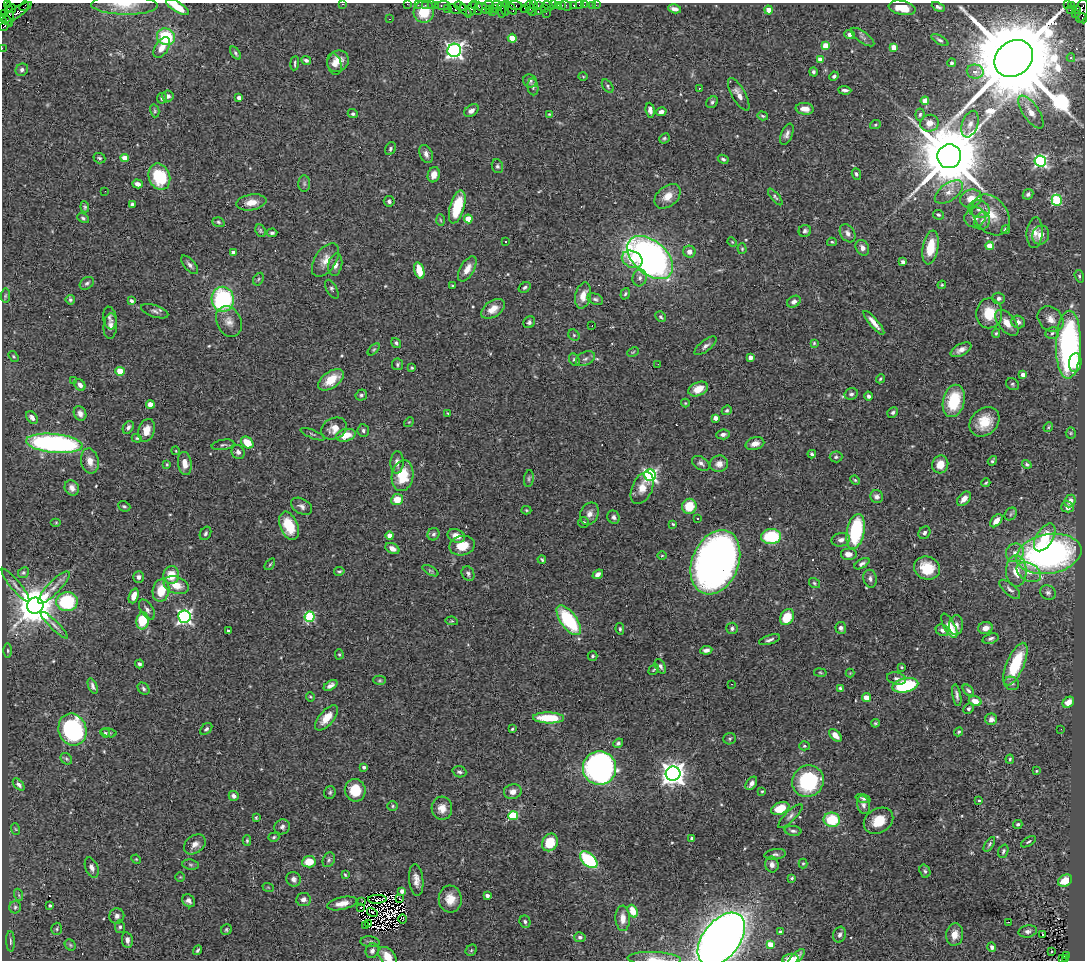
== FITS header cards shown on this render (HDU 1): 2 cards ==
NAXIS1  =                 1083
NAXIS2  =                  958

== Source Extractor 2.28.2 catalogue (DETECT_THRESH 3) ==
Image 1083 x 958 px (HDU 1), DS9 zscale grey, 1 PNG px = 1 image px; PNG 1087 x 962 px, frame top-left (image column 1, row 958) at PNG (2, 3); each listed source drawn as its Kron ellipse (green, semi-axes under 4 px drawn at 4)
Background 0.779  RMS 0.041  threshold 0.124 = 3 sigma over >= 5 px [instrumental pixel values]
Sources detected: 544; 5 with non-positive FLUX_AUTO (blend fragments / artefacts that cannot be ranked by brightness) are neither listed nor drawn; of the other 539, the 500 brightest by FLUX_AUTO listed and drawn (39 fainter detections omitted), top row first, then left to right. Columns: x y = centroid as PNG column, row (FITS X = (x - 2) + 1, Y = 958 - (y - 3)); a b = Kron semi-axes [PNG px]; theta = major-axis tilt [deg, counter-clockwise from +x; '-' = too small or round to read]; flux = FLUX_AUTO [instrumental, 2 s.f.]
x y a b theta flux
8 4 3 2 - 14
343 4 3 2 - 130
407 4 2 2 - 10
124 5 33 9 -1 44
418 5 2 2 - 27
425 5 2 2 - 18
431 5 2 2 - 31
435 5 3 2 - 32
443 5 8 3 2 90
488 5 6 2 6 51
497 5 5 2 - 140
507 5 3 2 - 46
515 5 7 3 -10 73
533 5 3 2 - 33
538 5 3 2 - 45
554 5 3 2 - 30
558 5 3 2 - 69
562 5 3 2 - 27
573 5 3 3 - 36
579 5 2 2 - 6.1
584 5 2 2 - 13
592 5 3 2 - 3.9
596 5 3 2 - 4.8
1067 5 3 2 - 220
24 6 5 2 - 30
460 6 6 4 -21 73
474 6 4 2 - 31
548 6 6 4 -36 90
566 6 6 4 -22 24
1071 6 3 3 - 9.5
177 7 13 5 -32 37
530 7 6 4 -82 150
938 7 7 4 -27 6.4
478 8 7 3 89 160
524 8 2 2 - 39
544 8 4 2 - 26
902 8 13 7 -12 54
11 9 4 3 - 79
447 9 3 2 - 12
454 9 7 3 -26 100
471 9 9 3 64 28
484 9 8 4 -31 180
489 9 3 2 - 19
495 9 2 2 - 39
505 9 7 2 -85 61
512 9 7 3 -54 70
674 9 6 4 -15 12
1077 9 4 3 - 260
466 10 7 3 -46 120
501 10 7 4 -80 350
769 10 4 4 - 37
1070 10 2 2 - 10
1081 11 12 6 77 380
17 12 17 5 33 340
424 12 11 10 - 74
493 12 2 2 - 23
532 12 3 2 - 40
538 12 3 2 - 100
4 13 3 2 - 23
546 13 2 2 - 4.8
1075 13 4 2 - 38
9 14 12 4 -86 220
1083 18 5 3 - 81
389 19 3 2 - 3.9
6 20 7 3 -39 110
4 26 5 3 - 90
849 34 5 4 - 8.7
166 37 9 8 - 140
862 37 14 5 -36 10
512 38 4 4 - 77
940 40 9 4 -31 6.5
825 45 4 4 - 62
162 47 11 6 58 26
894 47 4 4 - 49
2 48 2 2 - 14
454 50 7 6 - 1000
235 53 7 4 -54 5.1
1014 58 21 17 38 78000
1071 58 4 4 - 4.3
306 60 5 4 - 7.1
820 60 4 4 - 33
338 61 11 10 - 30
295 63 7 3 84 4.5
951 63 4 4 - 5.6
334 64 11 7 -74 17
22 70 6 5 - 8.1
813 72 4 4 - 5.9
975 72 8 7 - 15
583 76 4 3 - 2.5
834 76 5 3 - 5.4
530 81 7 6 - 7
608 86 7 4 -54 5
533 87 8 5 -83 6.9
699 88 3 2 - 13
845 90 6 4 -4 7.4
739 94 18 6 -60 23
168 96 6 5 - 12
162 98 5 5 - 5.3
239 98 4 4 - 9.8
925 101 4 4 - 42
712 102 6 5 - 6
805 109 9 6 -8 27
650 110 7 4 -83 13
155 111 6 4 -75 4.1
471 111 8 5 36 15
661 112 5 4 - 13
1031 112 19 8 -55 24
353 114 5 4 - 5.3
549 114 4 3 - 2.7
920 114 6 4 83 5
763 116 5 4 - 4.4
929 123 9 8 - 26
970 124 14 8 71 19
875 125 5 4 - 3.6
787 134 11 5 68 11
664 138 5 4 - 4.3
390 149 7 5 61 6
426 154 9 6 -67 12
949 156 12 12 - 31000
99 158 6 5 - 5.4
125 158 4 4 - 49
723 159 5 4 - 5.7
1040 161 6 5 - 460
497 166 7 5 -69 5.5
856 174 6 4 -70 6.1
434 175 8 6 70 22
159 177 13 10 -68 150
138 184 5 4 - 14
304 184 8 6 -89 6.6
105 191 2 2 - 21
949 192 16 8 36 24
1028 194 6 4 43 7.1
668 196 15 10 40 35
775 197 10 4 -50 5.3
971 198 11 8 23 32
1057 200 5 5 - 190
389 201 5 5 - 6.6
251 202 15 8 9 33
132 204 4 3 - 7
85 207 6 4 -82 4.5
457 207 17 7 74 120
979 209 11 8 -18 17
938 215 5 4 - 5.1
991 215 22 16 -53 63
975 217 11 9 25 21
83 218 6 4 -28 5.3
468 219 4 4 - 66
440 220 6 3 -86 3.2
982 221 9 7 70 14
218 222 6 4 -19 4.9
1006 230 4 4 - 7.1
260 231 6 5 - 4.4
805 231 6 6 - 8.1
272 233 5 4 - 5.8
848 233 10 7 -57 13
1035 233 15 8 85 24
1041 235 9 8 - 35
505 242 3 3 - 7.4
732 242 5 4 - 2.7
832 242 5 4 - 4.2
990 246 4 4 - 46
930 247 17 7 80 77
862 248 8 6 -61 13
742 249 5 4 - 3.3
233 252 4 3 - 18
689 252 6 6 - 17
650 258 26 16 -42 1300
632 259 11 8 -24 40
325 260 19 10 56 30
903 262 4 4 - 9.3
190 265 11 5 -48 11
335 265 11 7 78 15
467 269 14 7 59 24
419 270 8 5 -73 54
1079 276 6 4 -73 4.5
640 278 8 7 - 12
258 279 7 4 61 4.5
87 283 8 5 34 6.8
942 285 4 3 - 2.6
452 286 3 2 - 2.9
525 287 6 4 34 6.7
332 289 10 5 -62 7.2
625 294 6 4 72 5
5 296 7 4 83 4.1
583 296 13 8 77 29
999 298 6 6 - 8.4
223 299 12 11 - 320
595 299 8 5 -22 6.6
70 300 5 4 - 4.8
131 301 4 3 - 6.8
794 302 7 5 31 10
493 309 13 8 34 27
155 311 14 6 -19 11
989 313 15 13 89 76
661 317 5 5 - 5.5
110 318 11 6 -81 10
1051 319 14 11 -43 27
229 322 16 12 -65 25
529 322 6 5 - 5.9
1018 322 7 6 - 13
874 323 15 4 -50 22
1007 323 15 8 -52 37
110 326 13 6 84 14
592 326 3 2 - 4.6
996 333 4 4 - 4
1052 333 7 5 11 7.1
574 335 6 5 - 4
396 343 5 4 - 5.7
814 343 4 4 - 3.3
1068 345 34 12 89 690
705 346 13 5 38 11
374 349 7 4 45 3.7
961 350 11 6 28 17
633 352 6 4 25 3.2
14 356 6 4 -55 3.8
750 357 4 4 - 18
585 359 10 6 28 9.7
574 360 6 5 - 6.6
1075 363 9 6 85 42
397 364 6 5 - 5.7
658 364 3 2 - 3.1
412 368 3 3 - 3.4
120 371 4 4 - 71
1023 375 4 4 - 27
880 379 5 3 - 3.8
331 380 14 8 36 56
74 381 4 3 - 5.1
1012 384 7 5 -35 5.1
80 385 6 5 - 13
698 389 10 6 24 35
851 394 7 5 21 7.4
361 395 6 5 - 6
868 396 4 4 - 7.6
954 401 16 10 76 130
685 403 4 4 - 2.6
150 404 4 4 - 44
727 410 5 4 - 5.2
893 412 5 5 - 5.6
80 413 7 6 - 15
448 413 4 3 - 2.8
32 417 7 5 -49 13
715 418 4 4 - 25
409 422 5 4 - 3.1
984 422 16 13 42 64
128 427 7 5 60 8.1
1048 427 5 4 - 3.5
334 428 13 10 28 28
146 430 11 8 72 34
363 430 6 6 - 7.3
1071 433 5 5 - 3.6
313 434 13 3 -22 4.5
723 434 7 5 4 9.7
346 435 10 6 13 45
137 438 5 4 - 3.5
247 442 7 5 -42 53
54 443 28 9 -5 630
755 444 9 6 15 21
223 445 11 5 9 6.5
176 451 4 3 - 2.6
238 452 7 6 - 11
812 454 4 3 - 4.8
836 457 6 5 - 5.7
90 461 13 9 -79 28
992 461 5 3 - 4.6
397 462 11 6 88 15
185 463 12 7 -82 23
701 463 10 6 -32 11
167 464 4 3 - 2.8
719 464 9 8 - 22
940 464 9 8 - 31
1027 464 5 3 - 5.6
650 475 6 5 - 650
403 476 15 10 80 88
529 479 9 5 82 5.9
855 480 5 4 - 3.7
986 483 4 3 - 3.3
72 488 8 7 - 18
642 488 17 10 66 33
877 497 7 6 - 11
964 499 8 5 45 22
397 500 6 5 - 45
1070 501 6 5 - 20
124 506 6 5 - 5.1
302 506 11 7 -30 12
689 506 7 7 - 67
1067 507 6 5 - 12
526 510 5 4 - 3.3
589 514 12 9 66 18
1011 514 7 5 48 5.1
614 517 7 6 - 8.1
697 518 3 2 - 5.3
996 521 7 4 49 21
56 522 5 3 - 2.6
584 522 5 5 - 5.2
673 524 4 3 - 3.7
289 526 15 9 -67 79
855 531 18 9 79 230
206 533 7 5 59 6.5
924 533 6 5 - 7.9
433 534 6 6 - 6.3
390 536 4 4 - 33
456 536 9 6 -21 25
771 537 10 7 2 150
1045 537 15 8 59 65
841 540 9 6 12 12
462 546 13 9 11 47
392 549 7 5 -28 17
1015 553 9 9 - 18
848 554 8 6 0 19
1049 554 33 20 10 910
662 555 5 3 - 2.9
542 560 4 3 - 4
715 562 33 23 68 1800
270 564 7 3 54 3.5
862 564 8 4 30 8
927 568 13 11 -22 74
339 571 5 4 - 4.3
430 571 9 4 -30 4.8
1016 571 16 10 -89 45
1029 572 13 8 -28 22
23 573 6 5 - 4.9
468 574 7 6 - 7.7
598 574 6 4 37 13
171 575 9 8 - 50
139 577 6 5 - 10
870 579 9 6 -77 10
814 583 6 4 -35 4.2
15 585 21 5 -50 12
176 585 13 8 -19 36
54 587 21 6 45 25
1010 589 13 5 -41 11
161 591 11 8 79 61
1048 593 8 6 -31 9
134 596 8 4 69 27
67 602 10 9 - 210
35 606 8 8 - 9100
147 609 11 6 -56 11
184 617 6 6 - 740
309 617 5 5 - 250
787 617 8 6 58 71
569 620 17 8 -53 210
143 621 8 6 82 93
452 621 6 4 -10 3.9
54 625 18 4 -45 12
956 625 10 7 88 16
949 626 13 5 -61 54
732 628 6 5 - 6.6
841 628 6 5 - 8.7
985 628 7 6 - 20
620 629 6 4 -81 4.4
228 630 3 3 - 4.3
942 630 7 5 -26 12
991 639 8 5 18 7.5
770 640 11 4 18 8.8
8 650 7 3 -90 4.3
706 650 6 4 7 8.7
339 654 5 4 - 3.5
593 656 5 5 - 5.1
139 664 4 4 - 7.4
1015 664 23 8 67 130
660 666 8 5 -60 8.5
902 667 3 3 - 3
654 669 6 3 44 3
820 673 6 3 -9 3.2
850 673 4 4 - 2.7
896 678 10 6 -12 10
380 680 6 4 0 4
1012 683 7 6 - 8.9
731 684 3 2 - 3.2
331 685 7 4 32 13
905 685 13 7 13 210
93 686 8 4 -70 7.8
840 688 4 3 - 4.4
143 689 7 5 -48 6.2
968 690 7 4 -46 6.3
957 695 11 4 -80 10
310 697 5 4 - 3.5
866 698 4 4 - 64
975 701 6 5 - 27
1068 702 6 5 - 29
968 709 5 4 - 5.6
327 718 15 7 49 38
548 718 15 5 -1 100
991 719 6 6 - 14
875 723 4 3 - 3.5
206 729 7 4 44 5.6
512 729 3 3 - 3.1
1061 729 3 2 - 4.5
72 730 16 14 -71 450
959 732 5 4 - 4.5
105 733 5 4 - 4.4
109 733 8 4 -13 5.2
835 735 7 5 -43 17
730 739 6 5 - 4.4
618 743 5 4 - 7.2
804 746 5 4 - 4.6
66 759 6 5 - 4.7
1010 759 4 3 - 3.5
364 767 4 3 - 8.1
599 768 17 16 - 870
1036 771 3 3 - 2.5
459 772 7 5 -19 7.6
673 774 7 7 - 2500
808 781 16 15 - 240
751 783 7 5 55 12
19 785 7 4 -47 8.1
355 790 11 10 - 76
762 791 3 3 - 2.7
330 792 6 5 - 5.1
513 792 9 7 13 17
234 796 5 4 - 13
863 799 8 4 -17 6
979 800 4 3 - 4.9
863 805 9 6 -76 11
393 806 5 5 - 4.2
442 808 12 10 -86 27
780 808 9 6 22 65
513 816 5 4 - 180
790 816 16 5 44 10
256 818 3 3 - 3.3
832 820 8 7 - 100
878 821 15 12 33 56
1018 824 5 4 - 5.6
282 827 8 7 - 8.8
15 829 6 3 -70 3.3
793 831 8 5 -6 8.1
274 837 6 4 17 4.9
692 838 3 3 - 5.9
247 841 5 4 - 3.6
550 842 9 7 57 71
1028 842 8 4 32 4.7
195 844 12 8 37 18
989 844 8 4 58 5.5
1003 851 7 5 70 6.7
775 854 11 5 7 7.2
136 859 5 4 - 3.3
329 860 8 5 64 6.5
589 860 10 6 -42 230
309 862 7 5 7 52
803 863 5 4 - 3.4
191 865 8 5 -7 5.5
772 865 8 6 -79 13
92 868 10 6 -69 12
925 871 7 5 -71 6.1
345 875 4 2 - 3.1
180 877 5 4 - 2.7
792 878 4 3 - 3.8
293 879 7 7 - 12
416 880 16 7 -85 22
1065 881 7 5 30 49
268 887 6 3 -19 2.6
402 891 4 4 - 19
19 895 6 4 -71 3.8
487 896 4 3 - 13
303 899 7 6 - 11
377 899 9 3 2 2.9
400 899 3 2 - 2.6
450 899 13 11 -84 37
188 901 7 6 - 10
362 901 3 2 - 2.9
342 903 15 6 12 24
50 906 3 3 - 4.2
15 907 6 6 - 6.4
360 907 3 2 - 3.2
633 911 6 5 - 46
372 912 5 3 - 11
117 916 8 7 - 11
623 918 13 7 -88 25
403 919 4 2 - 3.8
525 922 6 5 - 7.9
1009 922 3 2 - 5.6
368 923 4 2 - 3.1
365 925 3 2 - 6.2
120 927 6 5 - 5.2
57 929 6 5 - 4.8
226 930 6 5 - 4.6
1028 931 9 6 11 10
780 932 4 3 - 4.1
955 934 11 8 81 28
1043 934 3 3 - 38
840 935 8 6 72 9
580 937 6 5 - 7.8
721 939 30 18 52 3500
127 940 8 5 -80 11
10 941 10 3 -88 5.6
370 942 9 5 -5 7.1
770 944 4 4 - 55
70 945 6 5 - 4.5
992 947 5 4 - 9.5
198 950 5 3 - 5.1
471 950 6 5 - 4.1
372 951 7 6 - 10
1052 952 3 2 - 4.3
1066 955 3 2 - 120
387 956 11 7 -48 33
796 958 12 4 47 15
1062 958 4 3 - 70
654 959 26 7 -2 27
790 959 8 5 6 25
1066 959 4 3 - 160
At the frame edge (FLAGS 8, measured only in part): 14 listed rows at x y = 8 4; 343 4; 407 4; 124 5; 177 7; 1081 11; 1083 18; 4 26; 2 48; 721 939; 387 956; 654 959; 790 959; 1066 959
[39 fainter detections neither listed nor drawn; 5 non-positive-flux detections neither listed nor drawn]